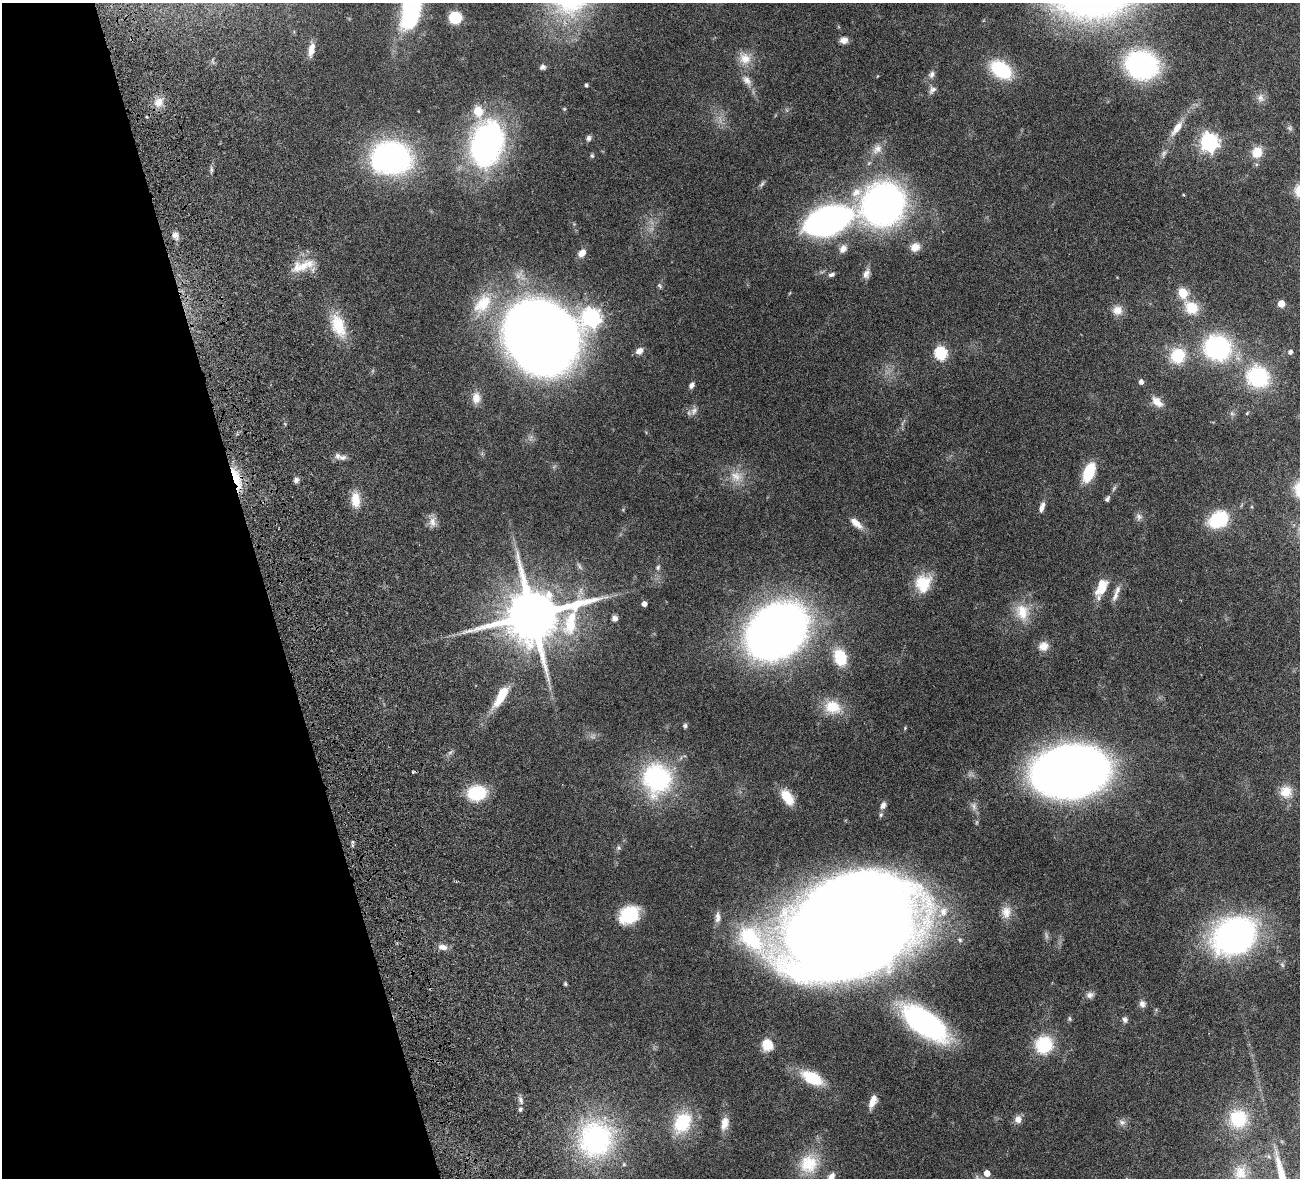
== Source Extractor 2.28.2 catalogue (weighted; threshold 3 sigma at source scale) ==
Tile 5 of 4 x 4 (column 1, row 2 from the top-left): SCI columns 160-1457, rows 2683-3858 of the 5511 x 5251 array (HDU 1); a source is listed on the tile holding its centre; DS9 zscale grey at full resolution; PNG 1302 x 1180 px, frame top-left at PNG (2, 3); no overlay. Shown black and unused: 20% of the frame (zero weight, under 4 of 8 exposures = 8% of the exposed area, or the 3 px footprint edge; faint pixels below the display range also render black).
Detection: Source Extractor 2.28.2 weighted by HDU 2 'WHT'; one run over the whole footprint, this tile lists its part. Background 0.116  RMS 0.0034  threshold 0.0138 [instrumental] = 3 sigma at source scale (4.09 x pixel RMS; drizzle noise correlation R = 1.36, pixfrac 0.8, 0.05/0.05 arcsec/px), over >= 5 px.
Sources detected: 127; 2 inside a brighter object's white glare — not listed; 8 inside a brighter listed object's ellipse — not listed separately; the other 117 listed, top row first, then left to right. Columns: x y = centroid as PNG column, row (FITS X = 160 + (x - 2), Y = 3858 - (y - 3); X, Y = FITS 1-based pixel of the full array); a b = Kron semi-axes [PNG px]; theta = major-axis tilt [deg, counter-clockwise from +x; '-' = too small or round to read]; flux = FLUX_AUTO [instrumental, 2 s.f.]
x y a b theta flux
455 17 10 10 - 8.2
410 21 36 21 81 26
844 40 10 8 2 1.6
311 49 17 7 77 2.7
745 58 17 15 -35 4.1
1142 65 24 21 -18 60
543 67 7 6 - 0.83
1001 70 26 16 -35 15
932 74 9 7 76 1.2
747 80 16 9 -51 2.2
586 85 4 3 - 0.6
932 90 11 8 45 1.2
1260 98 10 8 -75 1.5
159 102 13 9 59 2.7
1177 128 23 8 54 3.6
1290 128 8 6 -21 0.65
589 138 8 6 77 0.88
1209 142 7 7 - 120
487 144 47 31 76 78
877 149 16 11 41 2.7
1257 152 12 11 - 4.6
1164 153 9 5 61 0.86
592 156 6 5 - 0.49
391 158 31 25 -2 91
762 184 10 4 45 0.63
1183 195 4 3 - 0.24
883 204 44 40 47 110
828 221 30 15 20 200
175 235 8 8 - 1.4
915 247 12 11 - 2.6
843 249 12 9 51 1.9
582 253 10 7 46 2.2
303 266 23 14 0 6.1
831 274 9 5 23 0.79
866 274 13 8 69 1.7
659 286 7 5 -38 0.51
1183 293 6 5 - 15
482 304 33 20 50 12
1281 304 5 5 - 5.1
1191 308 20 16 -38 6.5
1117 310 13 12 - 2.7
591 317 11 8 30 110
338 326 30 16 -69 9.4
541 337 51 45 -55 490
1217 348 28 25 -19 36
639 351 9 7 38 1.9
1290 352 5 5 - 0.92
941 353 6 6 - 33
1178 356 19 18 - 9.5
1258 377 29 26 -26 21
1141 382 5 4 - 1.3
692 385 9 6 58 1
476 398 15 11 89 2.9
1157 402 17 10 -44 2.9
694 411 11 8 57 1.5
342 458 10 6 11 1.2
1089 472 17 9 69 12
736 476 17 14 -40 4.6
236 478 27 8 -70 8.2
296 480 7 6 - 0.96
1107 499 7 5 59 0.75
355 500 18 10 -86 4.5
1042 505 9 6 72 1.3
1139 517 10 8 -59 1.1
1218 519 18 14 32 17
432 522 14 9 -83 2.1
856 523 19 8 -41 2.8
579 566 12 3 -56 0.69
658 567 7 6 - 0.66
923 584 22 19 76 8.3
1102 587 20 11 68 6.2
1115 596 16 7 66 1.9
644 604 4 4 - 1.6
1022 612 24 17 -76 6.8
532 615 18 15 6 2100
615 618 7 6 - 1.2
777 631 39 28 36 330
1043 646 12 12 - 2.7
840 657 21 14 -71 8.9
501 695 25 9 60 8.5
833 707 24 18 -14 7.5
685 726 6 5 - 0.58
905 728 4 4 - 0.28
1070 771 44 29 11 500
657 779 37 33 -85 36
1286 792 15 15 - 4.4
476 793 16 12 6 17
787 797 20 11 -55 6
883 805 10 7 70 1.3
974 806 12 7 -78 1.4
619 848 7 6 - 0.6
1006 912 18 12 83 3.2
628 913 21 19 -7 11
718 917 14 7 88 1.7
851 928 99 68 22 1200
1234 936 48 37 29 78
443 947 12 7 -17 1.8
565 984 5 4 - 0.45
1090 995 10 8 14 1.2
1142 1004 8 8 - 1.2
1125 1020 8 7 - 0.94
925 1023 38 17 -36 85
767 1045 12 11 - 5.2
1044 1045 18 17 - 13
812 1078 26 13 -28 11
521 1100 9 5 -77 0.97
873 1101 16 7 69 2.7
520 1109 6 5 - 0.62
1018 1119 9 8 - 2
1238 1119 26 25 - 14
1122 1122 9 7 -16 1.1
682 1123 31 22 59 14
724 1123 18 10 76 3
596 1139 47 42 76 47
808 1164 26 25 - 11
987 1173 5 5 - 3.3
1240 1173 20 17 -72 5.2
Overlapping masked pixels (flux is a lower limit): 1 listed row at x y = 236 478